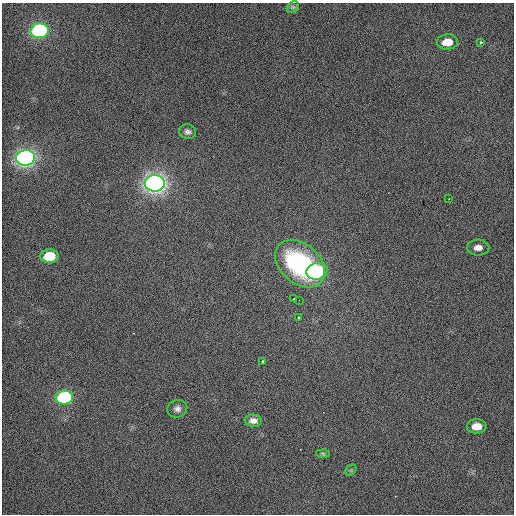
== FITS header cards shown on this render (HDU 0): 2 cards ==
NAXIS1  =                  512 / Axis length
NAXIS2  =                  512 / Axis length

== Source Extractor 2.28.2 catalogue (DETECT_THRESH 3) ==
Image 512 x 512 px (HDU 0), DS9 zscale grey, 1 PNG px = 1 image px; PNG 516 x 516 px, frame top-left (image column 1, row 512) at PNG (2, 3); each listed source drawn as its Kron ellipse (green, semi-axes under 4 px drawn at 4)
Background 448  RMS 2.2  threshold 6.69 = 3 sigma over >= 5 px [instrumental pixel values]
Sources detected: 22; all 22 listed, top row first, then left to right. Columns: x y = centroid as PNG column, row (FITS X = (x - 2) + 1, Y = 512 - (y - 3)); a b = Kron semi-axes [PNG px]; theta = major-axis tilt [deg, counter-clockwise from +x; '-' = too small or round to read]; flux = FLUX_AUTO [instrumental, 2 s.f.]
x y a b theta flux
293 7 7 5 43 310
39 31 9 7 4 27000
447 42 10 7 2 2700
481 42 3 3 - 360
187 132 8 7 - 570
25 158 9 7 4 71000
155 183 10 8 3 97000
449 199 3 2 - 86
478 248 11 8 0 1200
49 256 9 7 2 6300
300 264 28 20 -40 15000
317 271 10 8 13 14000
294 299 3 3 - 160
299 300 2 2 - 83
298 317 3 2 - 160
262 361 3 3 - 310
64 397 9 7 3 25000
177 409 10 8 15 720
253 421 8 6 -4 710
477 426 10 7 0 2600
323 454 7 4 -2 220
351 470 6 4 45 250